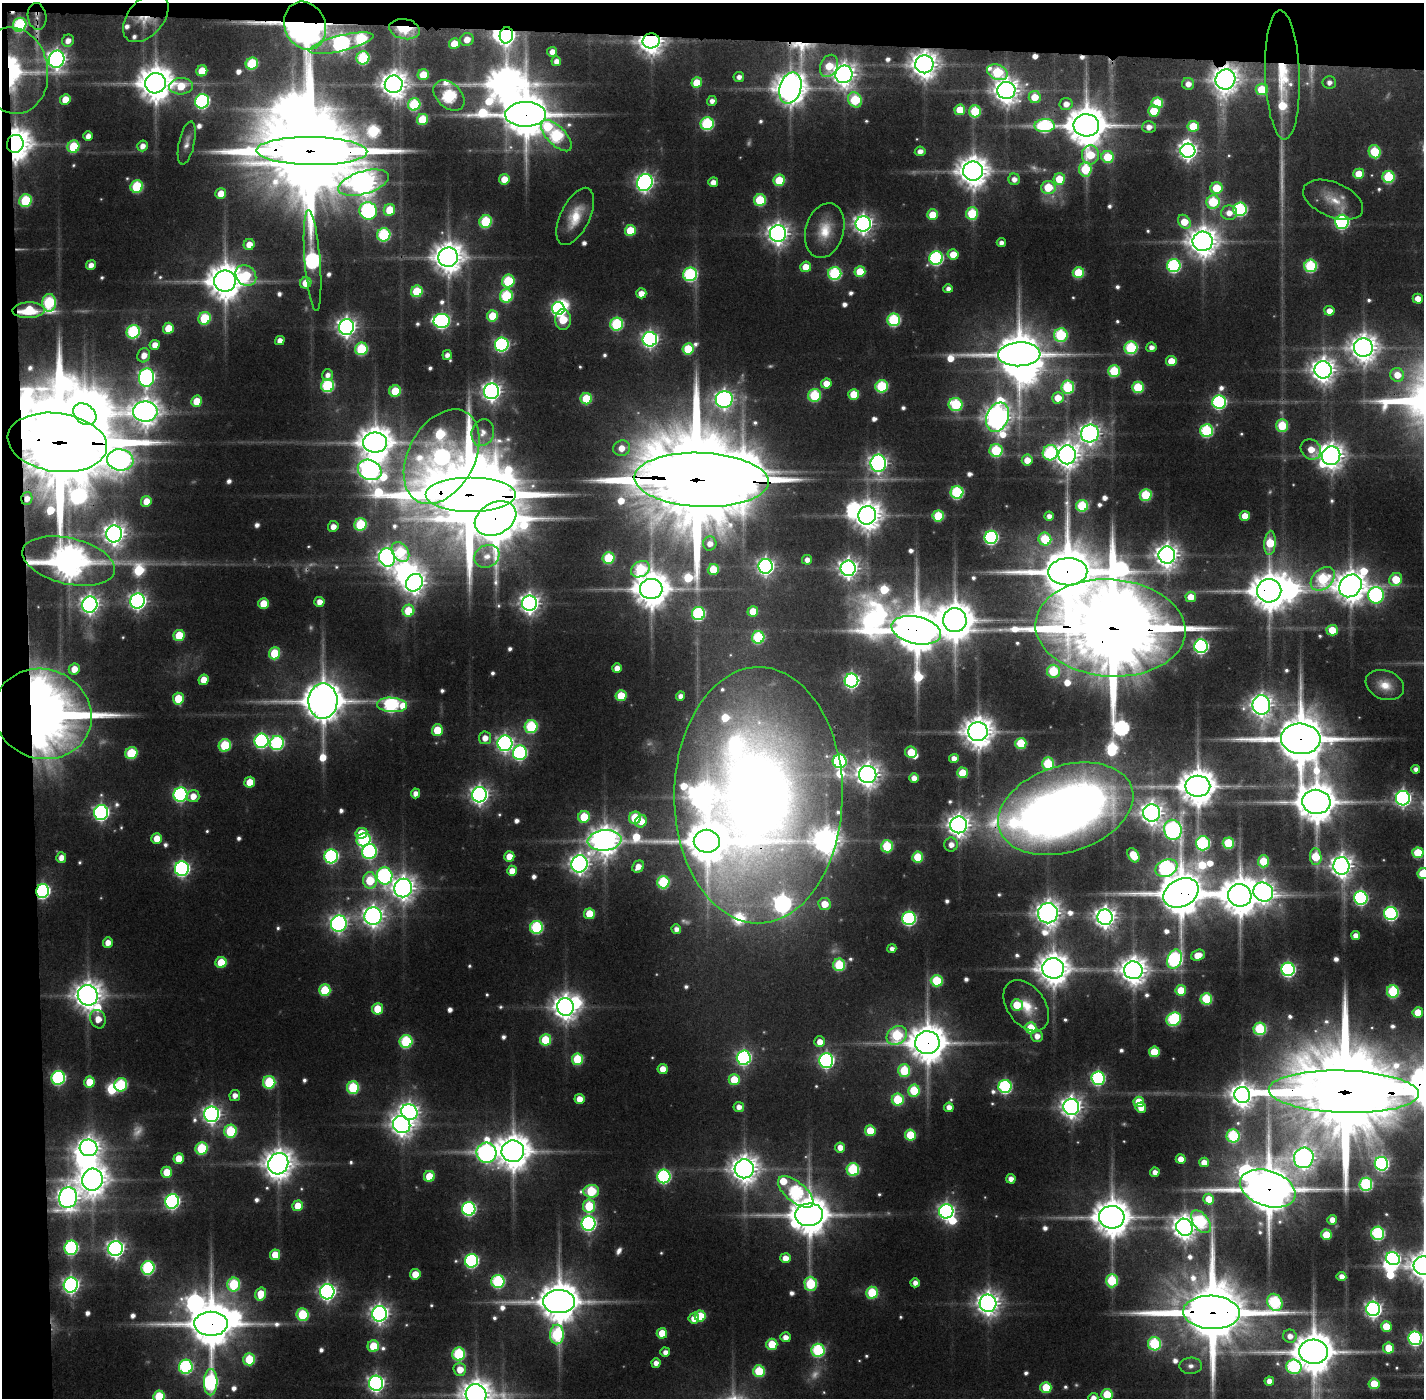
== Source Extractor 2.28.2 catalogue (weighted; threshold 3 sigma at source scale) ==
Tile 1 of 3 x 3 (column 1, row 1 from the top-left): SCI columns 1-1422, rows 2827-4222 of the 4265 x 4253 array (HDU 1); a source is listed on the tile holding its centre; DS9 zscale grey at full resolution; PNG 1426 x 1400 px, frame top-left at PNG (2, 3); each listed source drawn as its Kron ellipse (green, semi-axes under 4 px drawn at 4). Shown black and unused: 5% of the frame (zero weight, under 3 of 4 exposures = <1% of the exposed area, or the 3 px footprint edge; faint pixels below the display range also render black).
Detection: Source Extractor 2.28.2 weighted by HDU 2 'WHT'; one run over the whole footprint, this tile lists its part. Background 0.0937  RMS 0.008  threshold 0.0362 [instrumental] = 3 sigma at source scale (4.5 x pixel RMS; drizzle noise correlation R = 1.50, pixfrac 1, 0.05/0.05 arcsec/px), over >= 5 px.
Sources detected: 711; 29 too faint to see at this stretch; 22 inside a brighter object's white glare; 2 cosmic-ray / hot-pixel residue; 1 long thin detection or spike segment (spike, bleed or trail) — neither listed nor drawn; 17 inside a brighter listed object's ellipse — not listed separately; of the other 640, all 500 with FLUX_AUTO >= 5.71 (the completeness limit of this list) listed and drawn (140 fainter detections not listed), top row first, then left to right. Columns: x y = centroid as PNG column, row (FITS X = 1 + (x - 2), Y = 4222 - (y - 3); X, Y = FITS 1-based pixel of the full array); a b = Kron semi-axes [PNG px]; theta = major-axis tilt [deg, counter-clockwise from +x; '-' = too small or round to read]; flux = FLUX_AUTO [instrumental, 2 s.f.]
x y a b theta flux
37 16 13 9 -81 6.9
146 18 28 17 50 22
20 25 7 6 - 140
305 26 25 20 -66 2100
405 29 15 10 -11 58
506 35 8 6 78 400
467 39 7 6 - 13
68 41 6 6 - 8.4
651 41 8 7 - 1300
341 43 33 8 14 500
454 44 5 5 - 23
552 52 5 4 - 9.3
363 58 6 6 - 98
57 59 9 8 - 640
556 61 5 4 - 7.9
252 63 6 5 - 70
924 64 9 9 - 1400
829 66 12 8 65 26
13 71 43 34 -81 97
202 71 5 5 - 23
997 72 10 7 -25 85
844 74 9 8 - 960
423 75 5 5 - 29
1282 75 65 17 -88 72
739 77 5 5 - 5.9
1225 79 10 10 - 1300
1329 82 7 6 - 6.5
155 83 10 10 - 2700
697 83 5 5 - 25
394 84 9 8 - 1400
1188 84 6 6 - 9.2
181 86 12 8 4 27
790 88 16 10 73 2000
1262 89 6 6 - 46
1006 90 9 8 - 1300
449 96 18 12 -43 170
1035 97 6 6 - 23
65 99 5 5 - 17
855 100 8 6 -57 78
202 101 7 6 - 200
712 101 5 5 - 5.8
1157 103 6 5 - 49
414 104 6 6 - 85
1066 104 6 6 - 10
960 110 5 5 - 28
975 111 6 6 - 62
1154 111 6 5 - 36
526 114 20 12 -1 5100
422 119 6 5 - 40
707 124 6 6 - 120
1086 125 13 11 -2 3800
1045 126 10 6 1 160
1193 126 6 5 - 37
1149 127 7 6 - 7.6
88 136 5 4 - 7.3
556 136 20 9 -46 160
187 143 22 7 77 7.3
15 144 9 8 - 2200
142 146 5 5 - 7.9
73 147 6 5 - 53
312 151 55 14 -1 30000
920 151 5 5 - 7.8
1188 151 7 7 - 530
1375 152 7 6 - 64
1090 155 9 8 - 39
1108 157 6 6 - 46
1085 169 7 6 - 60
973 171 10 9 - 1900
1359 174 5 5 - 29
1389 177 6 6 - 82
504 179 5 5 - 16
1014 179 6 5 - 7.4
1059 179 6 5 - 35
779 180 6 5 - 46
645 182 9 7 64 470
713 182 5 5 - 9.3
364 183 26 11 17 1300
137 186 6 6 - 79
1048 187 7 6 - 40
1217 188 6 6 - 41
221 193 5 5 - 16
760 200 6 6 - 66
1333 200 32 17 -23 23
25 201 6 6 - 76
1213 202 7 6 - 79
1240 209 7 6 - 160
389 210 6 5 - 33
368 211 9 8 - 260
972 213 6 6 - 60
1229 213 8 7 - 12
933 215 5 5 - 30
575 216 31 14 64 28
486 221 6 6 - 87
1184 222 7 5 -55 26
1342 222 7 6 - 210
863 224 8 7 - 610
630 230 5 5 - 37
825 231 28 19 74 29
778 234 8 8 - 820
384 235 7 6 - 120
1203 241 10 10 - 1800
1001 243 4 4 - 5.8
249 244 5 5 - 14
953 254 5 5 - 19
448 257 10 9 - 2000
936 258 7 6 - 200
312 261 50 8 -85 300
91 265 5 4 - 8
1174 266 6 6 - 180
1311 266 6 6 - 120
806 267 5 5 - 19
860 272 5 5 - 34
835 273 6 6 - 130
1078 273 6 5 - 55
690 274 7 7 - 150
246 276 11 9 -44 56
225 281 11 10 - 2900
508 281 6 6 - 73
306 283 6 5 - 18
948 289 4 4 - 5.7
417 291 6 5 - 54
641 293 5 5 - 12
506 296 6 6 - 96
1418 299 5 5 - 12
49 303 9 7 -89 120
558 308 6 6 - 190
28 310 16 7 2 38
1329 311 5 5 - 12
492 316 6 5 - 38
205 318 6 6 - 69
563 319 10 8 -89 44
894 320 6 6 - 120
442 321 8 7 - 270
617 324 6 6 - 110
346 327 8 7 - 640
168 328 5 5 - 25
133 332 7 6 - 150
1061 335 7 7 - 110
650 339 7 7 - 380
280 341 5 4 - 7.3
155 345 5 5 - 11
502 345 7 6 - 220
1151 347 5 5 - 6.8
1131 348 6 6 - 110
1363 348 9 9 - 1500
361 349 6 6 - 82
688 349 6 5 - 47
1019 354 21 12 3 4700
144 355 7 6 - 12
447 355 5 4 - 6.5
1171 361 5 5 - 23
1323 370 8 8 - 1100
1114 371 6 6 - 71
327 375 6 5 - 6.3
1397 375 7 6 - 17
146 378 9 7 86 380
826 384 5 5 - 16
327 386 6 6 - 120
882 386 6 6 - 88
1068 387 6 6 - 95
1138 387 6 5 - 62
395 391 6 5 - 40
491 391 8 7 - 610
854 394 5 5 - 33
814 395 6 6 - 82
1058 398 6 5 - 20
586 399 5 5 - 53
724 399 8 8 - 550
197 401 5 5 - 25
1219 402 7 6 - 200
956 404 7 6 - 90
145 412 12 10 1 1500
85 414 13 9 -39 2800
998 417 15 10 70 1200
1282 426 6 6 - 53
1207 431 6 6 - 130
483 433 14 11 74 8.4
1090 434 9 8 - 770
57 442 50 29 -8 34000
375 443 12 10 1 2400
622 448 9 7 17 14
1311 449 11 9 -46 18
996 450 6 6 - 81
1050 453 8 7 - 130
1067 455 9 8 - 1200
1331 456 9 9 - 1300
442 457 51 33 62 590
120 460 13 10 -9 890
1027 460 5 5 - 15
878 463 8 7 - 530
370 470 12 10 -25 840
701 480 67 27 -2 42000
957 492 6 6 - 130
470 495 45 17 0 23000
1146 495 6 6 - 73
27 498 6 5 - 7.7
146 501 5 5 - 17
1082 506 6 6 - 74
867 515 9 9 - 1600
938 516 6 5 - 58
1049 516 4 4 - 6.2
1245 516 5 5 - 18
496 518 22 16 28 6400
360 524 6 6 - 75
333 526 5 5 - 9.4
114 534 8 8 - 860
991 537 6 6 - 220
1045 539 6 6 - 59
1270 543 12 5 87 50
710 544 7 6 - 7.5
400 552 11 7 -55 62
1167 555 8 8 - 1000
487 556 13 11 28 11
387 557 9 8 - 600
609 558 6 6 - 62
807 560 5 5 - 7.6
69 561 47 23 -13 2500
766 566 7 7 - 420
848 568 7 7 - 630
640 569 10 7 30 94
713 569 5 5 - 34
1068 572 19 13 2 7400
1323 579 14 9 43 110
1396 579 7 6 - 41
414 583 9 8 - 870
1350 586 12 10 46 2200
651 589 11 10 - 2800
1269 591 12 11 - 3000
1376 595 8 8 - 250
1191 597 5 5 - 20
138 601 8 7 - 430
319 602 5 5 - 10
529 603 8 7 - 670
90 604 8 7 - 590
263 604 5 5 - 24
408 611 6 6 - 35
753 611 5 5 - 25
698 613 6 6 - 140
955 620 12 11 - 3200
1110 628 75 48 -4 33000
916 630 25 13 -13 5300
1332 630 5 5 - 29
179 636 6 5 - 41
758 637 6 6 - 98
1201 646 7 7 - 260
275 653 6 5 - 53
617 668 5 4 - 11
74 669 6 5 - 14
1053 671 6 6 - 65
204 680 5 5 - 17
851 680 7 7 - 290
1385 685 20 14 -20 18
621 696 5 5 - 35
680 696 4 4 - 6.1
178 699 6 5 - 37
323 701 17 14 89 3900
392 705 15 7 -4 220
1261 705 9 9 - 820
42 714 50 44 -19 1500
531 727 6 6 - 110
437 730 5 5 - 36
978 732 9 9 - 2000
485 738 6 6 - 11
1301 739 19 15 -5 6800
261 741 7 7 - 220
277 743 7 7 - 170
505 743 8 7 - 410
1021 743 5 5 - 56
225 745 6 6 - 64
911 752 6 5 - 34
131 753 6 6 - 57
520 753 7 7 - 210
954 758 5 4 - 8.5
840 761 7 6 - 160
1048 764 6 6 - 72
1416 769 4 4 - 5.8
963 773 5 5 - 33
868 775 9 8 - 1100
914 778 5 5 - 8.8
250 782 5 5 - 20
1198 786 12 10 0 2900
415 793 5 4 - 7.6
180 795 7 7 - 230
479 795 7 7 - 540
758 795 128 84 90 1800
193 796 6 6 - 13
1403 798 7 7 - 360
1316 802 14 12 -6 3800
1066 809 69 43 18 1200
101 812 7 7 - 320
1152 813 9 8 - 940
584 817 6 5 - 45
635 818 6 6 - 58
641 821 6 5 - 16
959 825 8 8 - 960
1173 830 10 9 - 390
361 833 6 5 - 23
157 838 5 5 - 17
364 840 7 6 - 130
605 840 17 10 6 1800
707 841 13 11 -7 3700
1203 843 7 7 - 160
1228 843 5 5 - 61
951 845 7 7 - 8.6
887 846 6 6 - 68
369 851 7 7 - 230
1418 853 5 5 - 52
1133 855 7 5 -58 29
331 856 7 6 - 200
509 856 5 5 - 17
918 857 5 5 - 49
1316 857 8 6 -86 42
61 858 5 5 - 9.2
1263 861 6 5 - 40
580 864 8 8 - 670
1341 866 9 8 - 930
638 867 6 5 - 11
1166 868 11 8 22 270
182 869 7 7 - 300
512 871 5 5 - 14
1423 874 5 5 - 46
385 876 9 8 - 240
370 880 8 7 - 47
663 882 6 6 - 88
403 888 9 8 - 1100
43 891 7 6 - 250
1263 892 10 9 - 810
1181 893 18 13 29 5200
1240 895 12 11 - 3400
1361 898 7 6 - 220
824 904 6 6 - 21
1048 913 10 10 - 1200
1391 913 6 6 - 200
589 914 5 5 - 34
373 916 9 8 - 800
1105 917 8 7 - 810
909 918 7 6 - 200
339 924 8 8 - 450
536 927 6 6 - 120
676 929 5 4 - 6.7
1356 935 4 4 - 8.6
108 943 5 5 - 11
892 949 4 4 - 6.1
1198 955 7 5 20 13
1175 959 10 7 71 220
221 963 5 5 - 34
839 965 6 6 - 75
1053 968 11 10 - 2200
1288 969 7 6 - 230
1133 970 9 9 - 1500
937 981 6 6 - 63
325 990 6 5 - 55
1181 990 5 5 - 28
1393 991 6 6 - 94
88 995 10 10 - 1600
1206 999 6 6 - 68
1017 1005 6 5 - 31
1026 1006 28 19 -55 30
565 1007 9 8 - 1200
377 1009 5 5 - 33
1418 1012 5 5 - 25
98 1019 9 7 -69 15
1174 1019 7 6 - 140
1031 1028 6 5 - 34
1260 1029 6 6 - 100
897 1035 11 8 33 100
1037 1036 6 6 - 9.2
545 1040 6 5 - 54
406 1041 6 6 - 110
820 1042 5 5 - 12
927 1043 12 11 - 3200
1154 1052 5 5 - 38
744 1058 7 7 - 280
577 1059 6 5 - 57
826 1061 7 7 - 300
663 1069 5 5 - 15
904 1071 6 6 - 62
58 1078 7 6 - 190
1098 1078 7 6 - 190
734 1080 5 5 - 37
89 1082 5 5 - 22
269 1082 6 6 - 83
121 1085 7 6 - 94
1005 1086 6 6 - 170
353 1088 6 6 - 82
914 1090 6 6 - 51
1344 1092 75 21 -2 39000
235 1095 5 5 - 7.9
1242 1095 8 8 - 1000
579 1099 5 5 - 13
898 1100 6 6 - 63
1139 1102 5 5 - 32
739 1107 5 5 - 8.6
949 1107 5 4 - 8.5
1071 1107 8 8 - 780
1141 1108 5 5 - 13
409 1112 8 7 - 540
212 1114 8 7 - 490
402 1125 9 8 - 940
230 1131 6 6 - 78
870 1131 5 5 - 30
910 1135 5 5 - 46
1233 1136 6 6 - 120
840 1147 5 5 - 11
89 1148 9 8 - 810
202 1148 6 6 - 74
513 1151 11 11 - 2800
486 1153 10 10 - 510
1304 1158 10 9 - 840
179 1159 5 5 - 20
1181 1159 5 4 - 11
1204 1162 5 4 - 12
278 1164 11 10 - 1700
1381 1164 7 6 - 240
744 1169 9 9 - 1500
853 1169 6 6 - 110
167 1172 5 5 - 24
1155 1172 4 4 - 7.6
429 1176 5 5 - 29
664 1176 7 6 - 200
1011 1179 5 4 - 8
92 1180 11 10 - 1800
1366 1184 6 6 - 130
1268 1189 29 17 -19 6800
591 1191 8 6 4 77
796 1192 21 10 -39 220
68 1198 10 9 - 940
1209 1199 5 5 - 20
172 1201 7 7 - 270
298 1206 5 5 - 22
589 1206 6 6 - 59
469 1209 7 6 - 220
946 1211 7 7 - 390
809 1215 14 11 5 3500
1112 1217 13 11 -3 2900
1332 1220 5 4 - 10
1201 1222 13 7 -53 120
589 1223 7 7 - 300
1184 1227 9 8 - 1100
1378 1233 6 6 - 150
1326 1235 5 5 - 34
71 1248 7 6 - 180
115 1249 7 7 - 530
275 1255 5 5 - 24
785 1258 5 5 - 12
1393 1259 7 6 - 240
472 1261 7 6 - 200
1423 1266 10 9 - 1700
148 1268 7 6 - 150
415 1274 5 5 - 22
1341 1276 5 4 - 7.6
498 1281 6 6 - 140
1112 1281 7 6 - 75
915 1283 4 4 - 6.8
811 1284 7 6 - 81
71 1285 7 7 - 420
234 1285 7 6 - 81
327 1292 7 7 - 420
872 1293 6 6 - 67
261 1294 6 5 - 27
559 1302 16 11 2 3700
1275 1302 9 7 -60 150
988 1303 8 8 - 970
1373 1309 7 7 - 420
1211 1312 28 16 -3 13000
379 1314 8 7 - 560
303 1315 6 6 - 72
700 1316 5 5 - 36
694 1318 5 5 - 13
211 1324 17 12 1 5300
1386 1326 5 5 - 25
662 1333 5 5 - 26
557 1334 10 7 89 120
1290 1336 7 6 - 8.4
785 1337 5 5 - 9
1415 1338 7 6 - 230
772 1344 5 5 - 36
1154 1344 6 6 - 100
373 1346 6 5 - 39
1389 1348 5 5 - 28
818 1350 6 6 - 130
665 1352 5 4 - 6.9
1313 1352 14 12 -5 4100
459 1354 6 6 - 110
249 1359 6 6 - 53
656 1363 4 4 - 7.6
1191 1366 11 8 2 5.9
186 1367 7 7 - 170
1294 1367 7 7 - 150
460 1369 6 6 - 16
759 1371 6 6 - 56
1269 1381 5 4 - 9.3
211 1382 13 7 88 220
376 1383 7 7 - 430
1374 1384 5 5 - 30
1046 1387 5 5 - 42
1107 1394 5 5 - 41
476 1395 10 10 - 1800
159 1397 6 5 - 60
1093 1398 5 5 - 8.1
Overlapping masked pixels (flux is a lower limit): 39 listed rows (the first 20) at x y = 37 16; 146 18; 305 26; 405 29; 506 35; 651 41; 924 64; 13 71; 1282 75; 1225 79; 790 88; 526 114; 15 144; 312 151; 246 276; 28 310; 882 386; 57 442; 701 480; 470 495
Isophote crosses this tile's border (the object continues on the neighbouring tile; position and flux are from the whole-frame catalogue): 7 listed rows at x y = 1423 874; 1344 1092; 1423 1266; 1107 1394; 476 1395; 159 1397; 1093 1398